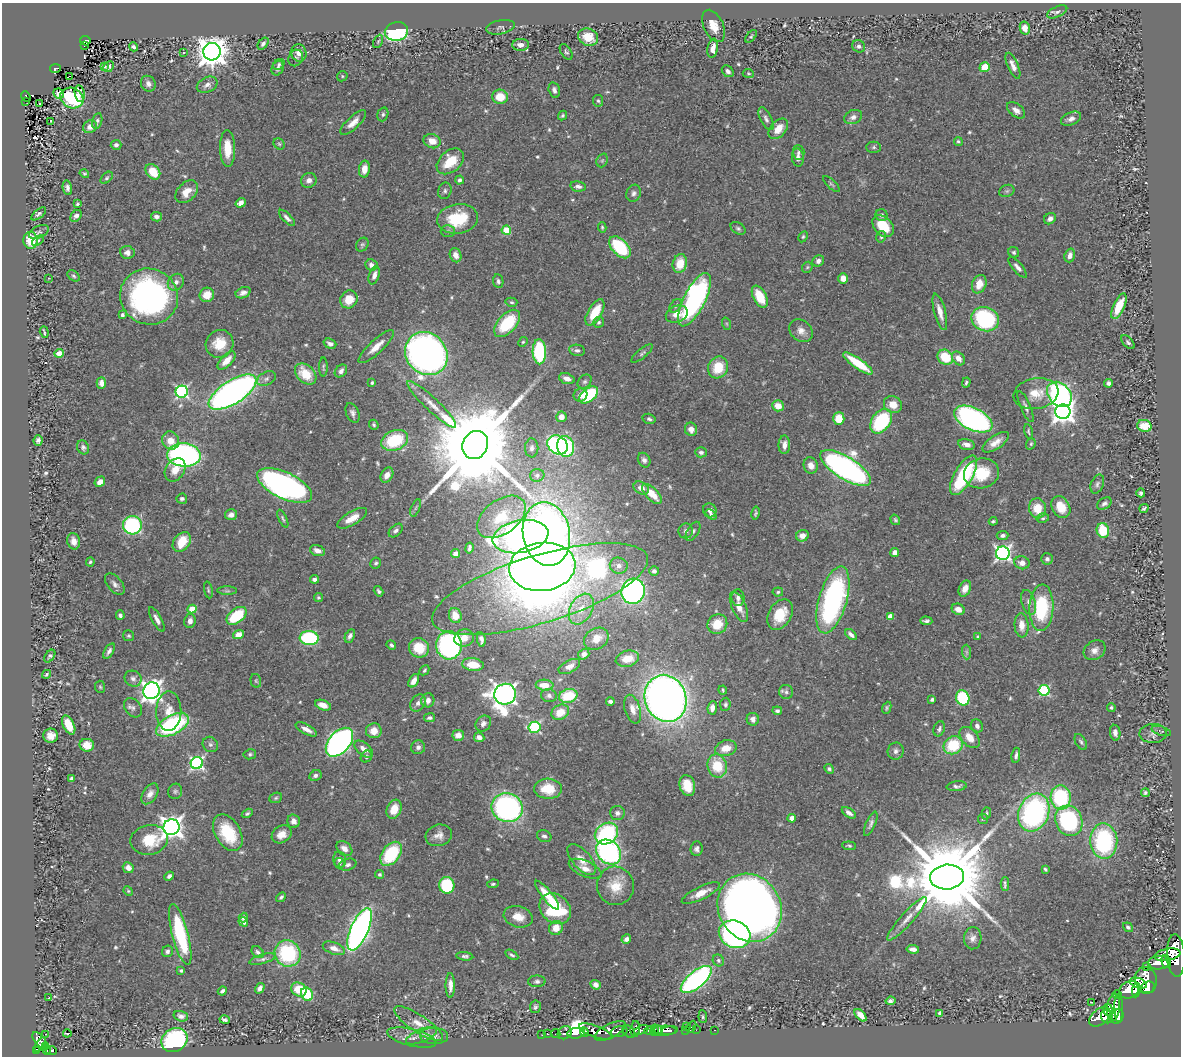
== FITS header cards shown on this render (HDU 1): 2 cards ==
NAXIS1  =                 1179
NAXIS2  =                 1054

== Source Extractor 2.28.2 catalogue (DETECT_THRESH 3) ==
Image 1179 x 1054 px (HDU 1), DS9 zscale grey, 1 PNG px = 1 image px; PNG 1183 x 1058 px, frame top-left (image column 1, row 1054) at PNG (2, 3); each listed source drawn as its Kron ellipse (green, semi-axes under 4 px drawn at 4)
Background 0.546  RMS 0.028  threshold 0.0854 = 3 sigma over >= 5 px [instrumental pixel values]
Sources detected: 606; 1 with non-positive FLUX_AUTO (blend fragments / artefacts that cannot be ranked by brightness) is neither listed nor drawn; of the other 605, the 500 brightest by FLUX_AUTO listed and drawn (105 fainter detections omitted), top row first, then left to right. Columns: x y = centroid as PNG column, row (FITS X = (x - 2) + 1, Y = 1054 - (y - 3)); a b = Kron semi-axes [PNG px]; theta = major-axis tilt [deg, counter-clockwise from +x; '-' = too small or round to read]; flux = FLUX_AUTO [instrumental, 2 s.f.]
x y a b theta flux
1057 12 11 5 25 5.4
714 26 17 10 -65 28
500 27 14 7 11 4.7
1025 28 6 5 - 11
396 31 12 9 11 260
751 36 7 4 49 2.9
588 37 10 8 -24 40
85 41 5 4 - 32
378 41 7 4 63 2.8
263 44 7 4 50 5.3
521 45 8 6 2 12
84 46 3 2 - 3.3
859 46 7 6 - 5.6
133 47 5 3 - 4.8
713 48 9 5 81 16
212 52 9 8 - 3000
566 52 9 5 -56 4
183 53 3 2 - 3.2
299 53 8 7 - 14
296 58 8 7 - 4.9
279 64 6 5 - 4.4
105 66 4 3 - 2.8
1013 66 14 5 -66 12
109 67 6 4 43 4.1
985 67 5 5 - 48
278 68 7 5 66 5.9
55 69 5 4 - 47
728 71 6 5 - 6.4
748 73 5 4 - 2.7
69 76 3 2 - 3.3
342 76 5 5 - 2.8
148 84 8 7 - 8.5
207 85 11 7 26 9.9
554 90 8 5 -75 6.7
59 93 5 5 - 6.1
80 93 8 5 -80 11
26 97 6 3 -48 7.8
500 97 8 7 - 40
72 98 12 10 -28 190
25 101 3 2 - 3.5
598 101 6 5 - 3.6
40 103 3 2 - 4.1
1016 110 10 6 -38 12
383 114 7 5 72 4.4
562 116 5 4 - 3.4
853 117 9 7 22 8.6
766 119 12 5 -63 7.1
1071 119 10 6 22 11
51 121 3 2 - 2.7
97 121 8 5 77 4.6
353 123 16 6 43 17
90 127 7 6 - 13
778 129 12 7 49 28
432 141 8 7 - 22
958 141 4 4 - 3.2
279 144 6 5 - 3.3
116 145 5 5 - 6.5
874 147 7 5 -1 3.8
227 148 18 7 -89 38
798 152 7 6 - 5.1
798 158 9 6 -87 8.6
602 160 7 5 68 3.3
450 161 15 10 41 49
364 169 8 5 82 17
153 172 8 6 -51 41
84 174 5 4 - 2.8
107 178 7 4 45 3.7
309 180 8 7 - 10
460 180 4 4 - 6.9
831 184 11 3 -44 3.2
578 186 8 5 -11 7.2
67 188 7 4 -79 7.1
445 191 8 6 75 5.3
1007 191 8 6 21 4.2
187 192 13 9 46 26
634 193 8 7 - 6.6
241 203 5 4 - 13
77 204 3 3 - 3.3
39 214 9 4 39 3.8
882 215 6 6 - 5.6
76 216 6 4 49 7
156 217 5 4 - 6.3
287 218 10 4 -45 6.8
458 219 20 14 9 88
1050 219 6 5 - 8
883 226 12 8 -46 52
602 227 5 4 - 2.7
738 228 8 5 -32 4.5
506 230 5 4 - 74
448 231 7 6 - 5.1
39 232 10 6 24 5.6
803 237 6 4 63 2.9
881 237 6 4 77 3
31 240 8 7 - 43
38 241 7 4 37 2.7
362 245 7 6 - 3.9
620 247 13 8 -46 130
127 252 7 6 - 9.7
1014 252 6 5 - 3.7
456 255 7 5 -72 16
1070 255 7 5 71 9.7
818 261 6 5 - 6.7
680 264 9 7 76 37
371 265 6 5 - 9.3
807 267 6 5 - 2.6
1018 267 13 5 -50 8.2
374 275 9 5 72 10
73 276 7 4 -39 3.6
48 278 3 2 - 4.5
843 278 5 5 - 15
498 281 7 5 -81 4.3
176 282 9 7 51 9.8
979 284 9 7 69 23
243 293 8 5 22 8.1
207 295 7 7 - 26
149 297 29 28 - 540
760 297 12 6 -63 48
349 299 9 8 - 33
695 300 29 11 63 490
511 302 6 4 -14 3.5
676 306 8 5 48 4.1
1119 306 14 5 65 46
595 312 14 7 60 55
940 312 19 5 -75 18
677 314 11 8 22 18
122 315 4 3 - 4.6
985 319 14 12 -23 250
599 322 5 5 - 3.7
507 323 16 9 47 100
727 324 6 4 -71 2.7
801 331 13 10 -40 15
44 332 6 2 -72 2.6
523 342 5 4 - 2.6
1128 342 8 4 -46 4.6
219 344 14 13 - 43
330 344 6 5 - 6.9
376 347 23 6 43 23
577 350 8 5 -9 5.7
539 352 12 6 -87 190
59 353 4 4 - 28
642 353 13 4 39 5
426 354 23 20 -47 1100
945 357 8 7 - 59
958 358 7 5 -50 16
226 361 11 5 46 23
858 363 18 5 -35 74
323 367 9 3 90 3.4
718 367 11 9 64 49
341 371 7 5 50 8.2
306 374 12 8 -43 47
266 379 10 6 29 7.5
567 379 8 5 -20 11
585 382 8 6 43 4.4
966 382 5 4 - 3.7
101 383 6 4 88 11
372 383 3 3 - 3.5
1109 383 4 4 - 6.3
182 392 6 6 - 340
232 392 27 11 33 940
1036 394 22 15 10 40
1059 394 14 10 -47 540
580 395 7 6 - 11
589 395 11 6 38 120
432 404 33 6 -44 26
893 405 9 8 - 26
778 406 6 5 - 23
1026 407 17 5 -67 8.5
1063 412 7 7 - 1400
353 413 10 6 -68 7.5
561 417 5 5 - 12
649 419 6 5 - 5
839 419 6 5 - 37
973 419 21 11 -26 550
881 421 14 9 54 190
374 425 5 4 - 3.6
1144 426 7 6 - 36
691 429 6 6 - 13
1028 432 8 4 -79 2.7
38 440 5 4 - 5.3
395 440 14 9 23 96
170 441 9 8 - 25
996 442 15 6 34 17
1031 444 6 4 69 2.8
475 445 14 12 60 49000
558 445 11 9 -38 360
784 445 9 6 89 10
966 445 8 5 -14 10
566 446 10 8 -76 140
83 447 7 5 -68 5.2
532 448 9 6 88 7.5
701 452 6 5 - 4.7
184 455 17 11 -4 580
644 460 7 6 - 7.1
811 465 8 7 - 14
845 468 29 11 -32 930
175 470 12 9 56 22
981 473 17 15 14 72
387 475 8 6 59 12
537 475 7 6 - 7.8
964 475 22 9 60 150
100 482 6 4 49 12
1097 484 10 6 68 6
285 485 29 13 -25 710
641 488 8 6 -29 12
1141 493 4 4 - 4.4
652 494 13 6 -46 31
182 499 5 5 - 5.1
1104 503 8 5 32 6.2
1061 507 11 8 -58 31
416 508 9 3 69 2.9
1037 508 10 8 -78 33
1144 508 5 3 - 3.3
710 510 7 6 - 9
755 513 7 3 79 3.5
231 515 6 5 - 9.6
711 515 6 3 -40 3.6
501 517 27 17 37 59
352 518 17 6 31 24
1043 518 6 4 12 3.1
283 519 9 3 -66 3.3
895 520 5 4 - 3.4
993 521 4 3 - 3
132 525 9 9 - 210
1103 530 7 6 - 56
396 531 8 5 44 5.8
686 531 7 7 - 7.2
693 531 11 5 59 5.9
546 534 32 23 -79 1200
802 536 6 5 - 14
1002 536 6 4 3 5.5
520 537 28 16 10 930
74 541 8 6 -79 13
182 542 11 8 53 48
469 548 6 3 79 4
317 551 8 5 -19 11
895 552 4 4 - 12
1003 553 7 6 - 580
455 554 4 4 - 9
1047 559 6 5 - 5.2
90 562 4 4 - 3.5
376 563 6 5 - 3.8
1022 563 8 6 -14 13
619 566 9 8 - 10
542 567 33 24 6 2100
654 571 5 5 - 5.1
314 579 4 4 - 6.8
115 584 12 7 -50 8.8
540 589 112 34 17 1800
965 589 8 5 65 18
208 590 9 3 -79 2.8
227 591 10 4 0 3.8
378 591 6 3 -57 3.7
633 591 13 11 68 560
778 592 5 4 - 3.4
318 598 4 4 - 3.1
738 598 8 6 -84 7.1
833 600 34 14 74 420
1028 602 13 6 -73 10
739 607 16 7 -66 21
1041 608 23 12 88 140
192 609 4 4 - 50
581 609 16 11 61 31
958 609 7 5 -25 16
120 615 5 4 - 5.1
455 615 8 6 -72 21
780 615 16 11 60 51
237 616 11 7 38 96
890 616 4 4 - 20
157 619 14 5 -61 11
190 621 7 5 80 9.4
926 621 6 4 -2 5.1
717 624 10 9 - 42
1021 625 12 7 -85 19
238 634 5 4 - 19
851 635 7 3 -43 8.3
129 636 5 5 - 3.5
350 636 7 4 63 6.6
978 637 4 4 - 3.2
309 638 9 7 -3 200
464 638 10 8 19 21
481 639 7 4 -79 8.6
596 639 13 10 33 23
391 645 5 3 - 4.3
449 645 14 13 - 430
419 648 10 9 - 44
1095 650 11 9 34 12
109 651 8 4 60 7.2
966 652 7 4 -88 4.6
584 654 6 5 - 9.4
50 656 7 4 54 4.1
627 659 12 8 14 28
473 665 11 6 -7 38
569 666 12 6 27 11
424 670 5 3 - 2.9
46 674 4 3 - 3
133 679 9 7 -36 7.6
256 681 7 5 -76 2.9
414 681 7 4 57 12
545 685 9 5 -2 26
100 687 6 5 - 2.9
723 690 4 3 - 2.6
1044 690 5 5 - 200
151 691 8 8 - 1100
786 692 7 7 - 5.5
505 694 11 10 - 1500
549 696 8 6 -17 7.6
568 696 9 7 14 73
666 698 24 20 -69 1800
963 698 8 6 -69 140
932 699 4 3 - 4.7
428 700 7 6 - 11
610 701 4 3 - 4.9
418 703 9 7 55 8.3
725 704 6 5 - 4.1
323 705 8 5 -20 19
133 708 10 8 -51 7.5
712 708 7 4 83 12
887 708 6 4 66 3.1
1111 708 5 4 - 3.2
633 709 15 7 -74 14
169 711 19 12 89 31
777 711 5 3 - 4
560 712 9 7 29 32
429 718 6 4 9 5.7
753 719 6 6 - 9.1
483 723 8 7 - 9
69 725 10 5 -64 40
172 725 18 9 28 240
977 726 7 5 -60 7.1
535 727 6 5 - 200
306 729 12 4 -28 12
939 729 8 5 68 4.7
374 731 8 7 - 21
1161 731 10 4 -17 4.2
1115 733 8 5 -81 7.6
1153 733 13 9 1 9.2
458 735 6 5 - 15
51 736 7 7 - 14
479 737 5 5 - 10
970 737 12 8 -48 22
339 742 17 10 48 830
1081 742 9 5 -60 4.4
210 744 8 7 - 5.7
87 745 7 6 - 26
953 745 10 8 32 83
418 747 7 7 - 7.2
726 748 11 7 15 28
364 749 11 6 -39 17
896 751 8 8 - 8.4
250 754 6 5 - 3.4
1016 755 8 4 82 6
366 757 6 5 - 4.4
197 763 6 6 - 380
717 766 12 9 -76 63
829 769 5 4 - 4
315 775 6 5 - 6.1
71 778 4 3 - 3.9
687 785 11 8 -74 36
957 786 10 5 7 5.6
548 789 14 10 -3 51
175 791 8 7 - 5.2
1145 793 4 4 - 4.2
150 794 11 7 57 12
1061 797 12 10 -85 180
276 798 6 5 - 3.4
507 808 16 14 -20 450
394 809 10 7 66 30
247 813 6 4 31 3.4
617 813 7 7 - 7.1
849 813 8 4 -34 8.3
986 813 6 4 75 4.2
1034 813 19 15 67 370
792 818 4 4 - 18
983 819 5 5 - 2.6
294 821 7 6 - 10
1069 821 15 13 -64 250
871 824 13 5 67 6.5
171 827 8 8 - 1500
228 833 20 12 -60 86
606 833 12 10 33 180
282 834 10 8 33 20
439 835 13 10 17 15
544 836 7 5 -25 5.6
149 840 19 14 10 58
1104 841 18 13 -88 220
849 846 7 3 -4 2.8
344 849 9 6 -42 12
697 849 7 6 - 6.6
608 852 14 11 -42 420
391 854 14 8 52 130
582 859 19 9 -49 21
340 860 8 6 -76 8.9
339 863 5 5 - 4
348 865 9 5 16 6.2
128 868 5 5 - 12
585 869 17 7 -23 18
1045 869 4 3 - 2.8
380 874 4 4 - 3.2
169 876 5 4 - 6.3
947 877 17 12 6 39000
493 884 6 4 7 3.3
1005 884 7 3 -90 3.6
447 885 8 7 - 120
616 886 19 18 - 42
128 891 5 4 - 2.6
701 893 21 6 26 25
547 895 18 5 -52 30
281 897 5 4 - 4
750 908 35 31 -59 2400
555 909 17 14 -42 160
243 917 5 4 - 4.9
518 917 15 10 -15 24
907 919 29 6 48 21
243 922 5 4 - 5.2
1128 927 5 4 - 3.8
556 928 7 6 - 24
360 929 23 8 66 1000
735 934 16 13 -25 590
180 935 31 8 -75 160
973 938 11 9 87 10
626 939 5 4 - 8.3
334 948 12 6 -21 15
913 949 6 4 -6 9.7
167 951 6 5 - 4.9
258 952 7 5 -42 4.9
288 953 13 12 - 150
512 955 7 3 -31 3.4
1167 955 13 6 10 190
1176 955 21 9 -87 1600
465 956 8 4 -7 4.7
263 959 14 4 15 6
718 960 6 5 - 3.9
1166 962 6 4 -73 380
1159 963 10 7 4 830
1146 966 4 2 - 11
181 971 4 3 - 3.3
696 979 18 8 39 450
1146 980 13 10 -76 1400
537 981 8 6 1 4.9
1138 983 9 5 -20 100
450 985 12 4 -90 13
596 985 5 4 - 8
260 988 6 4 59 7
1148 988 7 5 33 620
299 989 8 6 -32 44
1129 990 10 8 29 1200
1136 990 7 4 81 390
222 991 4 3 - 4.9
307 994 7 5 -63 72
1117 995 5 2 - 9.5
49 998 3 2 - 3.7
890 1001 5 4 - 5.4
1092 1002 3 2 - 4.7
535 1007 6 5 - 4
1114 1007 14 6 84 800
1119 1008 14 3 -89 550
1108 1010 6 5 - 240
940 1013 4 4 - 7
861 1015 7 4 -47 18
181 1016 7 5 -15 6.5
1107 1016 7 6 - 680
703 1017 6 4 -85 2.7
1100 1017 12 7 40 1100
1117 1017 7 6 - 610
225 1020 5 3 - 4.7
419 1024 28 8 -33 28
686 1027 3 2 - 8.5
691 1027 6 3 63 35
635 1029 8 4 85 220
641 1030 7 4 22 190
649 1030 5 3 - 250
654 1030 6 3 81 150
658 1030 4 3 - 99
685 1030 3 3 - 11
696 1030 2 2 - 5
714 1030 3 2 - 6.2
610 1031 17 7 26 440
629 1031 7 5 -43 250
664 1031 12 5 1 180
669 1031 8 4 9 220
584 1032 5 3 - 490
596 1032 17 5 -20 1000
619 1032 9 5 16 160
67 1033 4 3 - 3.8
556 1033 4 3 - 120
565 1033 7 6 - 140
576 1033 9 5 7 1500
46 1034 3 2 - 20
548 1034 3 3 - 17
542 1035 2 2 - 6.1
422 1036 16 6 23 13
434 1036 14 8 -2 11
412 1038 25 8 -14 17
174 1040 13 11 31 340
40 1041 10 5 -51 130
40 1045 8 4 55 88
45 1047 4 3 - 38
36 1050 4 3 - 77
47 1050 4 3 - 78
51 1050 5 4 - 76
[105 fainter detections neither listed nor drawn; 1 non-positive-flux detection neither listed nor drawn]